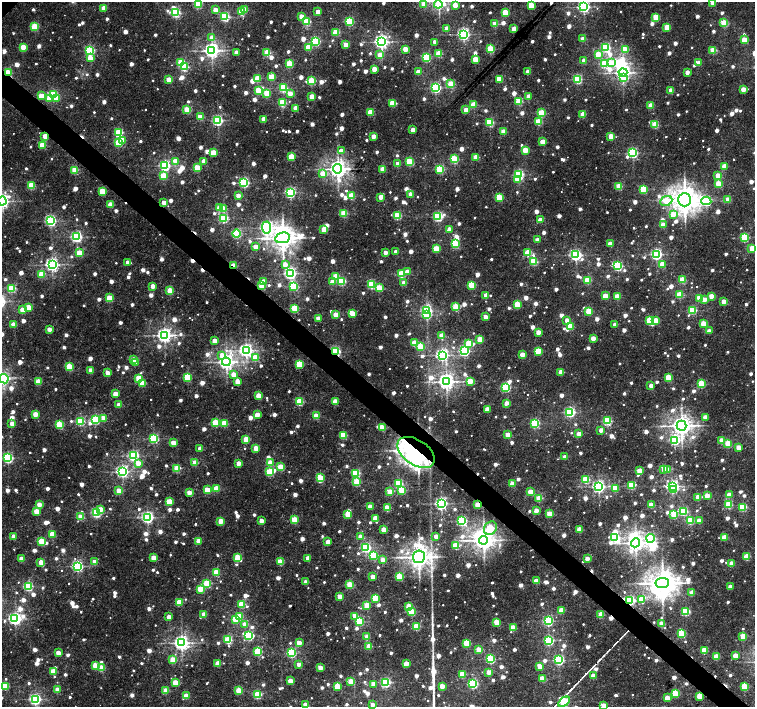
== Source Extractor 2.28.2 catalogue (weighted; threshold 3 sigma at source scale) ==
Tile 6 of 4 x 4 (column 2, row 2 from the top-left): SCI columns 1509-3013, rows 3047-4455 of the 6022 x 6028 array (HDU 1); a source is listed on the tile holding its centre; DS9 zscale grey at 2 x 2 block average (1 PNG px = mean of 2 x 2 image px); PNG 757 x 709 px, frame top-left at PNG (2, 2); each listed source drawn as its Kron ellipse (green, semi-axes under 4 px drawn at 4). Shown black and unused: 4% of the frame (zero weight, under 3 of 5 exposures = <1% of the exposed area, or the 3 px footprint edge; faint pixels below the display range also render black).
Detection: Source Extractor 2.28.2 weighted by HDU 2 'WHT'; one run over the whole footprint, this tile lists its part. Background 0.0162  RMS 0.0019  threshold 0.00867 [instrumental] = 3 sigma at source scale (4.5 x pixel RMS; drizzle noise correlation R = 1.50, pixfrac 1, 0.0396/0.0396 arcsec/px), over >= 5 px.
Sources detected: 1378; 7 inside a brighter object's white glare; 14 cosmic-ray / hot-pixel residue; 1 long thin detection or spike segment (spike, bleed or trail) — neither listed nor drawn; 2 coinciding with a brighter row at this scale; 8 inside a brighter listed object's ellipse — not listed separately; of the other 1346, all 500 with FLUX_AUTO >= 5.6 (the completeness limit of this list) listed and drawn (846 fainter detections not listed), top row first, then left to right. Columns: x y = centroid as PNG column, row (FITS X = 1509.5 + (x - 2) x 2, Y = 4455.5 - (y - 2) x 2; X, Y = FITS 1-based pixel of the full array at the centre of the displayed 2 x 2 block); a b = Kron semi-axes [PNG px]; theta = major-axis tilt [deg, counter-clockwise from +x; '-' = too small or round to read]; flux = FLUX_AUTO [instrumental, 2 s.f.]
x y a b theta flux
713 2 3 2 - 10
198 4 3 3 - 28
424 4 3 2 - 6.4
438 4 4 3 - 14
455 5 3 3 - 6.4
531 5 3 3 - 21
584 7 3 3 - 100
104 8 3 3 - 13
215 10 3 2 - 7.7
245 10 3 2 - 7.2
241 12 3 3 - 24
318 12 3 2 - 8.1
176 13 3 3 - 54
505 13 3 3 - 23
301 16 3 3 - 9.3
225 17 3 3 - 51
656 17 3 3 - 16
349 21 3 3 - 44
307 22 3 3 - 32
724 23 3 3 - 24
495 24 3 3 - 14
35 27 3 3 - 29
667 27 3 3 - 13
447 28 3 2 - 6.3
514 29 3 3 - 11
336 32 3 3 - 22
463 34 3 3 - 110
212 38 3 3 - 6.2
583 39 3 2 - 8.3
744 40 3 3 - 14
315 41 3 3 - 47
381 42 4 4 - 160
435 42 2 2 - 6.8
346 45 3 2 - 12
23 47 3 3 - 12
308 47 3 3 - 18
606 48 3 3 - 46
405 49 3 2 - 9.1
490 49 3 3 - 27
625 49 4 3 - 13
90 50 3 3 - 52
212 50 4 4 - 190
713 50 3 3 - 21
236 53 3 2 - 7
267 53 3 3 - 22
439 53 3 3 - 18
598 54 3 3 - 14
380 55 3 3 - 8.9
426 57 3 3 - 38
90 58 3 3 - 7.8
475 59 3 3 - 13
584 60 3 2 - 6.7
181 62 3 3 - 24
611 63 4 3 - 11
699 63 3 2 - 7.3
289 64 3 3 - 25
604 64 3 3 - 25
184 67 3 3 - 35
374 69 3 2 - 7.5
418 72 2 2 - 7.3
528 72 2 2 - 7.7
687 72 2 2 - 5.6
8 73 3 2 - 32
623 73 4 3 - 170
272 77 3 3 - 15
258 78 3 3 - 18
624 78 4 3 - 10
499 79 4 3 - 13
577 79 3 3 - 53
169 80 3 3 - 10
312 81 3 3 - 27
451 84 3 3 - 20
435 87 3 3 - 80
283 88 3 3 - 36
743 89 3 2 - 8.1
671 90 3 3 - 10
258 91 3 3 - 20
267 93 3 3 - 16
290 93 3 3 - 7
53 95 3 3 - 40
41 96 4 3 - 10
312 96 3 3 - 9.7
529 96 2 2 - 6.6
49 98 3 3 - 11
56 98 3 3 - 11
519 101 3 3 - 25
282 103 3 3 - 30
392 103 3 3 - 15
474 105 3 3 - 15
651 106 3 2 - 13
295 108 3 2 - 6.7
187 110 3 3 - 20
466 110 3 2 - 11
370 112 3 3 - 14
542 113 3 3 - 25
583 115 3 3 - 14
200 117 3 3 - 13
263 119 2 2 - 7.6
217 120 3 3 - 71
490 122 3 3 - 34
538 122 3 3 - 21
655 125 3 3 - 23
413 130 2 2 - 6.2
504 132 3 3 - 13
119 133 3 3 - 31
45 136 3 2 - 7.3
373 136 2 2 - 6.4
611 136 3 2 - 11
122 140 3 3 - 9.1
543 142 3 2 - 11
118 143 3 3 - 24
42 145 3 3 - 20
525 150 3 3 - 15
341 151 3 3 - 6.6
213 152 3 3 - 13
633 153 3 3 - 65
291 157 3 3 - 20
476 157 3 3 - 14
454 159 3 3 - 38
175 161 3 3 - 8.8
204 161 3 2 - 8.3
409 162 3 3 - 27
398 164 3 2 - 8.9
165 165 3 3 - 81
724 166 3 2 - 9.7
197 168 3 3 - 19
338 169 5 4 - 320
382 169 3 2 - 10
440 169 4 3 - 39
75 170 3 3 - 21
322 173 3 3 - 7.3
519 174 3 3 - 59
163 176 3 3 - 16
718 176 3 2 - 11
518 179 3 3 - 17
244 182 3 3 - 60
718 184 3 3 - 15
31 186 3 3 - 25
619 186 3 3 - 17
643 189 3 3 - 24
102 191 3 3 - 15
290 192 3 3 - 78
411 194 2 2 - 6.7
238 195 2 2 - 5.6
351 196 3 3 - 21
380 197 2 2 - 5.7
499 197 3 3 - 19
684 200 6 6 - 640
728 200 3 2 - 10
2 201 4 4 - 150
666 201 6 5 - 14
706 201 5 4 - 56
164 202 2 2 - 5.7
110 204 3 3 - 9.4
220 208 3 3 - 16
223 209 3 3 - 9.7
344 213 3 3 - 22
673 214 3 3 - 6.5
397 216 3 3 - 30
438 217 3 3 - 55
224 218 3 3 - 44
540 220 3 2 - 7.1
51 221 3 3 - 79
663 225 2 2 - 9.2
266 227 6 4 -86 110
324 229 3 3 - 11
449 229 2 2 - 6.1
237 234 4 3 - 45
76 237 3 3 - 83
283 238 7 5 10 490
745 238 3 3 - 38
537 240 2 2 - 7.2
610 243 2 2 - 6.1
455 244 3 3 - 33
255 247 2 2 - 6.9
752 248 3 3 - 11
436 249 3 3 - 18
386 252 2 2 - 5.8
396 252 2 2 - 5.9
79 253 3 3 - 15
528 253 3 3 - 19
656 254 3 3 - 94
575 255 3 3 - 92
128 262 3 2 - 5.6
534 262 3 3 - 24
52 264 4 3 - 140
285 264 3 3 - 5.9
662 264 2 2 - 7.9
234 265 3 2 - 8.1
618 266 3 3 - 60
407 272 3 2 - 5.8
290 273 3 3 - 100
42 274 3 3 - 18
401 274 3 3 - 29
336 276 3 3 - 17
588 280 3 3 - 23
683 280 3 3 - 19
263 281 3 2 - 7.8
342 281 3 3 - 31
333 282 3 3 - 11
404 283 3 2 - 7.5
372 285 3 3 - 35
472 285 3 3 - 26
153 286 3 2 - 6.1
262 286 3 3 - 21
294 286 3 3 - 28
12 288 3 3 - 34
379 288 3 3 - 14
170 291 3 3 - 18
486 295 3 3 - 7.3
680 295 3 3 - 20
605 296 3 3 - 12
711 296 2 2 - 7.4
617 297 3 3 - 13
109 298 3 3 - 20
699 298 3 3 - 14
704 299 3 2 - 6.5
724 301 3 2 - 8.8
517 304 3 3 - 23
28 307 3 3 - 8.9
456 307 3 3 - 22
295 308 3 3 - 23
23 310 3 3 - 14
692 310 3 3 - 34
426 311 3 3 - 84
589 311 3 3 - 19
352 313 3 2 - 9.8
335 314 3 2 - 8.5
426 315 3 3 - 29
485 317 2 2 - 6.4
318 318 2 2 - 5.7
567 320 2 2 - 5.8
656 320 3 3 - 9.8
649 321 3 3 - 22
14 324 3 3 - 9.1
703 324 3 3 - 14
615 325 2 2 - 6.5
570 326 3 3 - 16
49 329 2 2 - 6
709 331 2 2 - 5.9
538 332 2 2 - 7.3
164 335 4 4 - 180
442 336 3 3 - 13
593 338 2 2 - 7.9
480 339 3 3 - 12
214 341 3 2 - 7.7
415 343 3 3 - 18
469 343 3 3 - 10
421 347 3 3 - 15
246 350 4 4 - 150
336 351 3 3 - 57
464 351 4 3 - 62
538 351 4 3 - 17
222 355 4 4 - 5.7
442 355 3 3 - 120
522 355 2 2 - 11
255 358 3 3 - 11
134 360 3 3 - 11
135 362 3 2 - 5.8
226 362 4 4 - 210
299 364 3 3 - 26
69 367 3 3 - 21
90 370 3 2 - 7.1
561 372 2 2 - 10
107 373 2 2 - 6
233 374 3 3 - 7.3
187 377 3 3 - 29
668 377 3 3 - 17
139 378 3 3 - 13
4 379 5 4 - 62
446 381 4 4 - 240
470 381 3 3 - 16
38 382 3 3 - 15
237 382 3 3 - 8.3
143 383 3 3 - 15
701 384 3 3 - 28
651 386 2 2 - 7
506 387 3 3 - 48
115 394 3 2 - 8.5
258 396 3 3 - 14
299 402 3 3 - 27
335 402 3 3 - 13
506 403 3 2 - 6.8
119 405 3 2 - 8.7
487 409 2 2 - 9.1
570 412 3 3 - 72
35 414 3 3 - 8.7
257 415 3 2 - 8
316 416 3 3 - 14
705 417 2 2 - 6
103 418 3 3 - 6.2
95 420 3 3 - 43
80 421 3 3 - 37
607 421 3 3 - 38
215 423 3 3 - 22
224 423 3 3 - 18
535 423 3 3 - 42
12 424 3 2 - 6.6
59 425 3 3 - 29
681 426 5 5 - 360
382 428 3 3 - 15
601 430 2 2 - 6.2
579 434 2 2 - 8.2
343 435 3 3 - 22
508 435 3 3 - 11
154 439 3 3 - 51
246 439 3 3 - 14
675 440 4 3 - 54
722 440 3 2 - 8.6
173 443 3 3 - 9.1
728 444 3 3 - 22
738 447 3 2 - 6.3
200 448 3 2 - 6.1
256 448 3 3 - 12
416 452 21 12 -34 190
133 456 3 3 - 69
565 457 2 2 - 7.3
8 458 3 3 - 71
138 463 3 3 - 7.3
195 463 3 3 - 15
238 463 2 2 - 7.6
270 463 3 3 - 11
280 467 3 3 - 15
177 469 3 3 - 20
664 469 3 2 - 14
667 470 3 2 - 5.7
122 471 3 3 - 110
639 471 3 2 - 8.3
270 472 3 3 - 25
356 473 3 3 - 32
320 478 3 2 - 16
586 480 3 3 - 26
357 482 3 3 - 25
398 484 3 3 - 38
512 484 2 2 - 10
631 485 3 3 - 33
599 486 3 3 - 120
672 486 4 3 - 110
615 488 3 3 - 16
216 489 3 3 - 17
674 489 3 3 - 12
207 490 3 3 - 15
402 490 3 3 - 24
119 491 3 3 - 14
189 492 2 2 - 6.9
390 492 3 2 - 12
530 492 3 2 - 10
729 495 3 2 - 10
707 496 3 2 - 9.8
698 497 2 2 - 10
539 498 3 3 - 18
169 501 4 3 - 14
441 503 3 3 - 120
39 505 2 2 - 8
477 505 2 2 - 13
651 505 3 2 - 12
729 505 3 3 - 24
370 507 2 2 - 9.5
743 507 3 3 - 31
387 508 3 3 - 19
100 509 3 3 - 7.4
536 510 2 2 - 6.7
683 511 3 3 - 39
36 512 3 3 - 12
96 513 4 3 - 56
549 514 3 3 - 13
674 514 3 3 - 20
348 515 3 3 - 14
81 517 3 3 - 16
147 517 3 3 - 110
375 518 3 2 - 12
294 520 3 3 - 19
699 520 2 2 - 6.2
221 521 3 3 - 11
261 521 2 2 - 8.1
462 521 3 3 - 57
690 521 3 3 - 24
490 528 7 6 - 19
579 529 3 2 - 10
384 530 3 2 - 11
52 534 3 3 - 11
14 536 2 2 - 7.3
436 536 2 2 - 7.6
360 537 2 2 - 7.1
615 538 3 3 - 37
650 538 4 3 - 48
724 538 3 2 - 13
484 540 4 4 - 350
41 541 3 3 - 18
198 541 3 2 - 7.4
328 542 2 2 - 8.1
635 543 5 4 - 240
456 546 3 3 - 23
365 547 3 3 - 68
373 555 3 3 - 32
419 557 6 6 - 450
747 557 3 3 - 18
153 558 3 2 - 9.4
238 558 3 3 - 24
308 558 3 2 - 7.7
21 559 3 2 - 10
587 559 2 2 - 7.2
383 560 3 2 - 7
41 562 3 3 - 9.2
95 562 3 2 - 8.4
280 562 3 3 - 17
732 564 3 2 - 9.6
77 566 3 3 - 91
216 572 3 3 - 17
373 577 2 2 - 7.3
399 577 3 3 - 22
536 581 3 2 - 9.6
306 582 2 2 - 6.7
207 583 3 3 - 28
662 583 7 5 6 630
350 585 3 3 - 20
28 586 3 3 - 44
730 587 2 2 - 7.7
200 589 3 3 - 15
692 593 2 2 - 8.6
339 596 2 2 - 8.3
375 598 3 3 - 26
641 599 3 3 - 7.8
630 600 4 3 - 52
179 602 3 3 - 11
241 604 3 3 - 19
367 605 3 3 - 15
409 606 3 3 - 12
561 610 3 2 - 11
411 612 3 3 - 25
686 612 3 3 - 33
204 614 3 2 - 9.9
601 615 3 3 - 16
240 616 3 3 - 15
355 616 3 3 - 13
169 617 2 2 - 7.5
15 619 4 3 - 110
235 619 3 3 - 17
360 621 3 3 - 33
548 621 3 3 - 66
496 622 3 3 - 12
245 624 3 3 - 8.8
662 624 3 2 - 11
417 627 3 3 - 22
513 628 3 2 - 13
682 634 3 3 - 24
249 636 3 3 - 46
743 636 3 2 - 16
367 637 3 2 - 9.4
228 640 3 3 - 34
549 640 3 3 - 60
181 643 4 4 - 190
299 643 3 2 - 7.4
467 643 3 3 - 24
369 647 3 2 - 11
479 650 3 3 - 11
704 650 3 3 - 16
258 651 3 3 - 31
58 653 3 2 - 8.4
291 653 4 3 - 59
735 656 3 2 - 9.5
716 657 3 2 - 14
490 659 3 3 - 51
173 660 3 3 - 13
559 660 3 3 - 65
218 664 3 2 - 11
299 664 2 2 - 5.6
406 664 3 2 - 9.6
95 665 3 3 - 13
540 667 3 3 - 11
102 668 3 3 - 14
320 668 3 2 - 8
53 671 3 3 - 15
489 672 3 2 - 7.2
462 674 3 3 - 17
593 676 3 2 - 9.1
542 679 3 3 - 15
290 681 2 2 - 8.6
351 681 3 3 - 14
386 682 3 3 - 52
175 683 3 3 - 13
373 684 3 2 - 8.1
473 684 3 3 - 50
5 686 3 3 - 24
337 686 3 3 - 17
442 686 3 3 - 6.8
744 687 3 3 - 23
57 690 3 3 - 12
239 690 3 3 - 16
166 691 3 3 - 12
675 693 3 3 - 26
258 695 4 3 - 31
186 696 3 3 - 11
700 696 3 3 - 17
667 698 3 2 - 9.2
35 699 3 3 - 91
564 702 6 3 33 52
305 705 3 2 - 8.6
372 705 2 2 - 5.7
604 705 2 2 - 6.6
Overlapping masked pixels (flux is a lower limit): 10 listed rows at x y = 8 73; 45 136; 164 202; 234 265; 262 286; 336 351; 416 452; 477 505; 630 600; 700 696
Isophote crosses this tile's border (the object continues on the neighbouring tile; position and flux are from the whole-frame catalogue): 11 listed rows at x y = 713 2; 198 4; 424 4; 438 4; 584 7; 2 201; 752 248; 4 379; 564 702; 305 705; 604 705